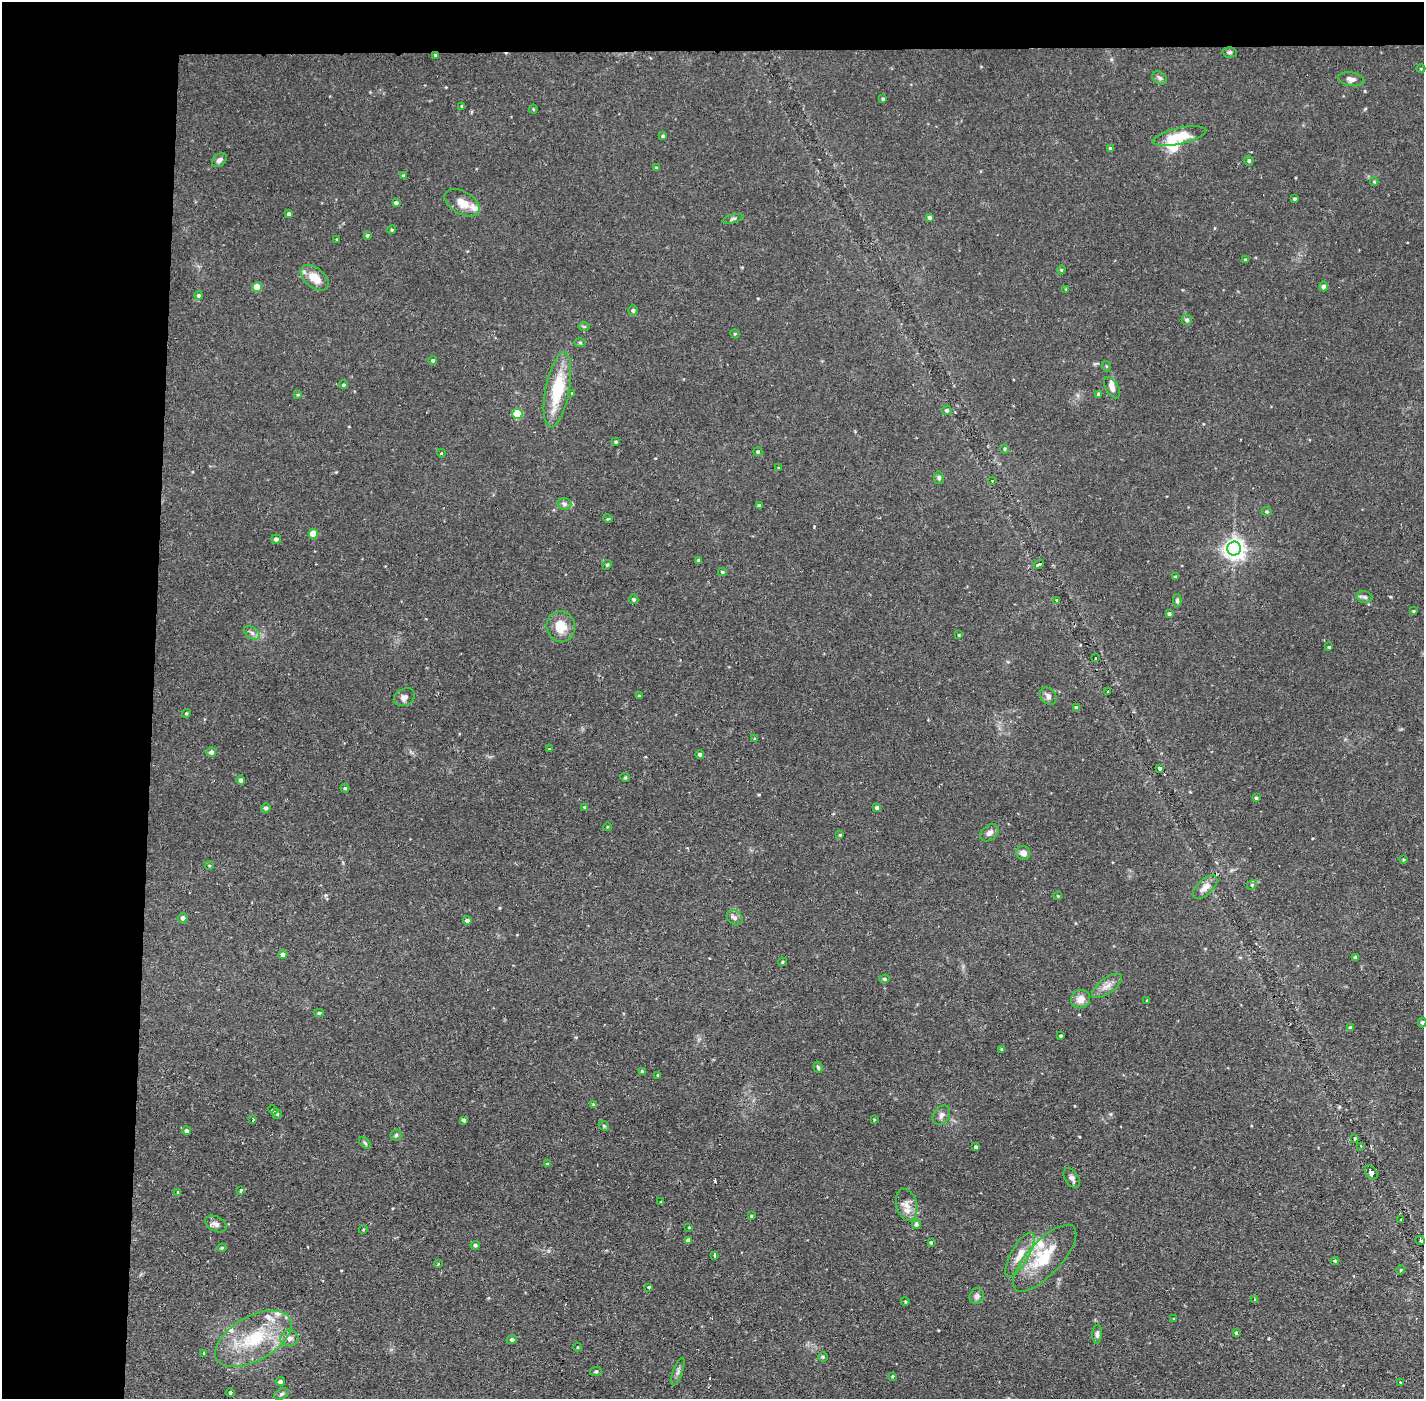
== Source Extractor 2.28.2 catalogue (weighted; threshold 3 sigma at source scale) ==
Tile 1 of 3 x 3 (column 1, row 1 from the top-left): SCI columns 1-1422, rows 2849-4245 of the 4267 x 4299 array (HDU 1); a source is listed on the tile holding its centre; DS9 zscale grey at full resolution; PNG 1426 x 1401 px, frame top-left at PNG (2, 2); each listed source drawn as its Kron ellipse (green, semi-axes under 4 px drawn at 4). Shown black and unused: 14% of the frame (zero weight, under 2 of 3 exposures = <1% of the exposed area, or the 3 px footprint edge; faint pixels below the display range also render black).
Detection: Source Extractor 2.28.2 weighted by HDU 2 'WHT'; one run over the whole footprint, this tile lists its part. Background 0.107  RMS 0.0065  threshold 0.0291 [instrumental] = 3 sigma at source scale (4.5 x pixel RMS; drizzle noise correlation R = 1.50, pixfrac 1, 0.05/0.05 arcsec/px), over >= 5 px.
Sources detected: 190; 1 inside a brighter object's white glare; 1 cosmic-ray / hot-pixel residue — neither listed nor drawn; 8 inside a brighter listed object's ellipse — not listed separately; the other 180 listed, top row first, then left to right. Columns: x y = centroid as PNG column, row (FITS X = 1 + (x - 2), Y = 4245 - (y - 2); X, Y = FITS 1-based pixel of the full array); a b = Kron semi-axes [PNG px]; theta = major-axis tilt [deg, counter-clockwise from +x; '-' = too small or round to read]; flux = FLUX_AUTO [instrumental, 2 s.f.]
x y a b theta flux
1229 52 7 5 1 1.2
436 55 3 3 - 1.2
1421 69 4 3 - 0.51
1160 78 8 6 -34 1.5
1351 79 13 7 -10 3.1
883 99 3 3 - 0.9
462 106 3 3 - 0.86
533 109 4 4 - 0.75
663 136 4 3 - 1.1
1179 136 27 8 12 17
1110 148 4 4 - 0.74
219 160 8 5 40 2.2
1249 160 5 5 - 1.1
656 168 4 3 - 0.63
403 176 4 3 - 1.4
1374 182 4 4 - 0.69
1294 199 3 3 - 0.99
396 203 4 3 - 1.6
462 203 19 11 -30 8.2
289 214 4 4 - 2.1
929 217 4 4 - 1.5
733 219 11 4 14 1.3
392 230 4 3 - 0.83
367 235 3 3 - 0.95
337 239 3 2 - 0.55
1246 260 4 3 - 1.4
1061 270 4 4 - 0.74
314 278 16 9 -40 10
1323 286 5 4 - 2.3
257 287 5 4 - 13
1066 289 4 3 - 0.58
199 295 4 4 - 1.1
633 310 5 5 - 1.4
1187 320 5 5 - 1.6
584 327 6 4 -1 0.84
735 334 5 3 - 0.6
580 342 6 4 -1 0.93
433 360 4 4 - 0.99
1106 366 5 3 - 0.56
344 385 4 4 - 1
1112 388 12 6 -59 3.7
557 390 38 12 79 32
572 393 3 3 - 0.47
1099 394 4 4 - 1.7
298 395 4 4 - 0.68
947 410 5 4 - 1.2
517 414 5 5 - 30
616 442 4 3 - 0.96
1005 449 5 3 - 0.68
758 452 4 4 - 1.2
441 453 4 3 - 0.47
778 468 4 2 - 0.49
939 478 6 5 - 1.3
992 481 3 3 - 0.58
564 504 7 6 - 1.7
759 506 4 3 - 1.4
1267 512 5 4 - 0.87
608 519 5 3 - 0.69
313 534 5 5 - 13
276 539 5 4 - 1.7
1234 549 7 7 - 440
699 560 3 3 - 1.1
1039 564 5 3 - 1.6
607 565 5 4 - 0.87
722 572 4 4 - 0.92
1175 577 3 3 - 1.3
1365 597 8 5 -16 1.5
634 599 5 4 - 1.3
1057 600 3 3 - 0.75
1177 601 6 4 -89 1.2
1413 611 4 3 - 0.62
1169 614 4 4 - 1.2
561 626 15 14 - 12
252 633 9 5 -31 2.2
959 635 3 3 - 0.55
1329 647 3 3 - 0.7
1095 658 2 2 - 0.77
1108 691 2 2 - 0.69
639 695 3 2 - 0.44
1048 696 9 7 -51 2.7
404 697 11 8 27 3
1076 707 4 3 - 1.1
186 713 4 3 - 0.75
755 739 4 3 - 0.67
549 749 3 3 - 0.44
211 752 5 4 - 1.9
700 754 4 4 - 1.7
1159 768 3 3 - 2.9
625 777 5 4 - 0.77
241 780 4 4 - 1.7
345 788 4 4 - 0.8
1256 798 3 3 - 1.1
585 807 4 3 - 0.68
266 808 5 4 - 1.8
877 808 4 4 - 1.9
607 827 4 3 - 0.56
990 833 10 7 38 2.9
840 835 3 3 - 0.67
1023 853 7 6 - 4
1404 860 3 2 - 0.68
209 865 4 3 - 0.61
1252 885 5 4 - 1
1205 887 15 7 44 5.3
1058 896 4 4 - 0.61
183 918 5 5 - 1.9
735 918 8 7 - 2.4
467 920 4 4 - 1.8
283 954 5 4 - 2
1355 957 4 4 - 1.2
782 962 4 3 - 0.81
884 979 5 4 - 1
1107 986 18 7 36 4.9
1080 999 10 9 - 5.4
1147 1000 4 2 - 0.61
319 1013 4 3 - 1.1
1422 1022 5 4 - 1.2
1351 1028 4 3 - 1.6
1061 1036 3 3 - 0.81
1002 1049 4 4 - 0.91
818 1067 6 4 -72 1.1
642 1071 3 3 - 1.1
658 1075 3 3 - 0.6
593 1104 3 3 - 0.54
273 1110 5 3 - 1.1
277 1114 5 5 - 1
941 1115 10 8 53 3
253 1120 3 2 - 1.1
464 1120 4 4 - 1.4
874 1120 3 2 - 0.48
604 1126 6 4 -45 0.83
187 1131 4 4 - 1.9
396 1135 5 5 - 1.1
1355 1138 3 2 - 0.73
365 1143 7 4 -45 1.1
1361 1146 3 2 - 0.81
976 1147 3 3 - 1.2
547 1164 4 3 - 1.1
1371 1172 8 5 -50 2.5
1072 1178 11 6 -57 2.5
240 1191 4 3 - 2.7
177 1192 4 2 - 0.59
661 1202 3 3 - 0.56
907 1205 16 10 -74 6.4
751 1216 4 3 - 0.76
1401 1220 3 2 - 0.85
216 1224 11 7 -27 2.9
916 1224 5 4 - 1.7
689 1227 4 2 - 0.43
363 1230 4 3 - 0.49
688 1240 4 4 - 2.5
1420 1241 5 3 - 0.83
931 1242 3 3 - 0.82
475 1245 5 4 - 1.3
222 1248 4 3 - 0.88
715 1255 4 3 - 5.5
1020 1255 25 9 61 9.1
1045 1258 43 17 47 28
1335 1261 4 4 - 1.1
438 1264 4 3 - 0.72
1401 1270 4 4 - 0.77
649 1287 4 3 - 0.72
977 1296 8 7 - 2.6
1254 1300 3 3 - 0.73
905 1301 4 3 - 0.61
1174 1319 4 3 - 0.48
1236 1333 3 3 - 0.77
1097 1334 9 5 87 2
289 1338 9 8 - 3.3
253 1339 42 22 29 42
512 1339 5 4 - 1.5
577 1347 4 3 - 0.49
204 1353 3 3 - 1
823 1357 5 4 - 0.92
596 1371 5 4 - 1.1
678 1371 14 5 69 2.2
892 1376 4 3 - 0.71
280 1382 4 4 - 2.2
1400 1382 3 2 - 0.55
230 1393 4 3 - 0.93
281 1394 8 5 28 1.3
Overlapping masked pixels (flux is a lower limit): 1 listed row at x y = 436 55